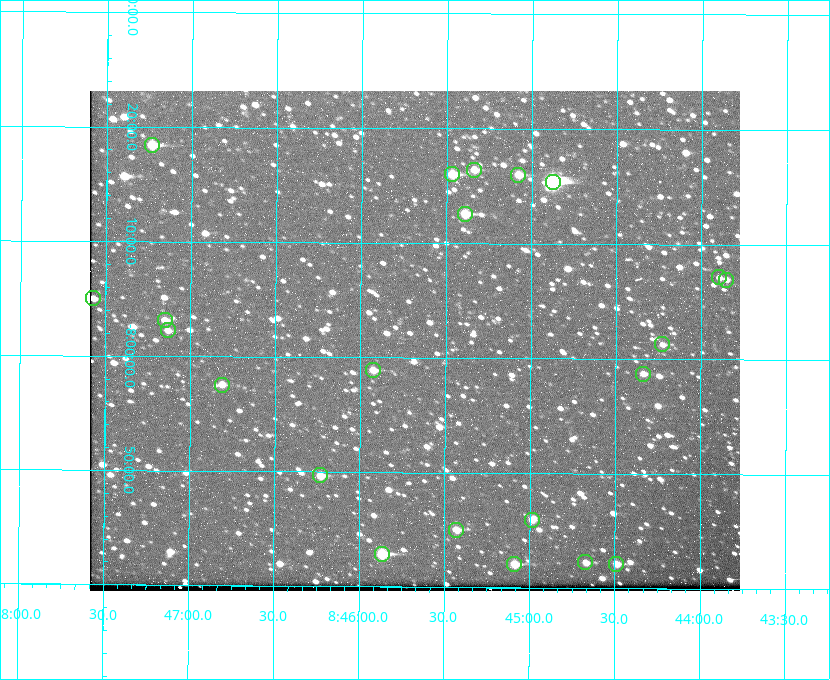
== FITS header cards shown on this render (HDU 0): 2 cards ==
NAXIS1  =                  650 / Width of table row in bytes
NAXIS2  =                  500 / Number of rows in table

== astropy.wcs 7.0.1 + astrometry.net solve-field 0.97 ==
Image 650 x 500 px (HDU 0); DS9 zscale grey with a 90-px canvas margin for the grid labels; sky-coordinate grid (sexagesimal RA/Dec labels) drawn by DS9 from the SOLVED WCS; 22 Tycho-2 reference stars matched to detected sources circled (green)
Header WCS: none
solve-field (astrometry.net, Tycho-2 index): SOLVED blind (the file carries no WCS)
Solved WCS: RA---TAN-SIP/DEC--TAN-SIP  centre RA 08:45:41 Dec -08:02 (131.42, -8.03 deg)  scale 5.24 arcsec/px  FOV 56.7' x 43.6'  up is +180 deg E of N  parity flipped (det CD > 0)
(file carries no celestial WCS; the grid is the blind solution)
Tycho-2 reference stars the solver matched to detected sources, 22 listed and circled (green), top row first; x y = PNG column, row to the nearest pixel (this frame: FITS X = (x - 90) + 1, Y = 500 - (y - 91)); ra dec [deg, ICRS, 3 dp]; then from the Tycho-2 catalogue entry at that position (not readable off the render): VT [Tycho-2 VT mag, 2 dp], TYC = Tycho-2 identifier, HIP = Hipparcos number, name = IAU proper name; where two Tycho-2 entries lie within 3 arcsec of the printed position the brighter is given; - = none
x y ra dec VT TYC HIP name
152 145 131.808 -8.307 9.64 5442-1713-1 - -
474 170 131.335 -8.274 10.98 5442-594-1 - -
452 174 131.367 -8.267 10.01 5442-454-1 - -
518 175 131.270 -8.267 10.78 5442-693-1 - -
553 182 131.219 -8.257 7.68 5442-1112-1 42924 -
465 214 131.348 -8.210 9.85 5442-617-1 - -
719 277 130.974 -8.119 12.03 5442-588-1 - -
726 280 130.964 -8.116 12.42 5442-381-1 - -
93 298 131.893 -8.083 11.47 5442-1030-1 - -
165 320 131.787 -8.052 11.26 5442-527-1 - -
168 330 131.783 -8.038 11.46 5442-45-1 - -
662 344 131.057 -8.021 12.20 5442-277-1 - -
373 370 131.481 -7.982 10.84 5442-1444-1 - -
643 374 131.085 -7.979 12.05 5442-273-1 - -
222 385 131.703 -7.959 11.45 5442-1027-1 - -
320 475 131.557 -7.828 10.76 5442-1179-1 - -
532 520 131.247 -7.766 11.19 5442-426-1 - -
456 530 131.357 -7.750 10.86 5442-458-1 - -
382 554 131.466 -7.715 9.32 5442-1286-1 43006 -
585 562 131.168 -7.704 11.38 5442-657-1 - -
514 564 131.272 -7.701 10.67 5442-1279-1 - -
616 564 131.122 -7.702 11.05 5442-69-1 - -